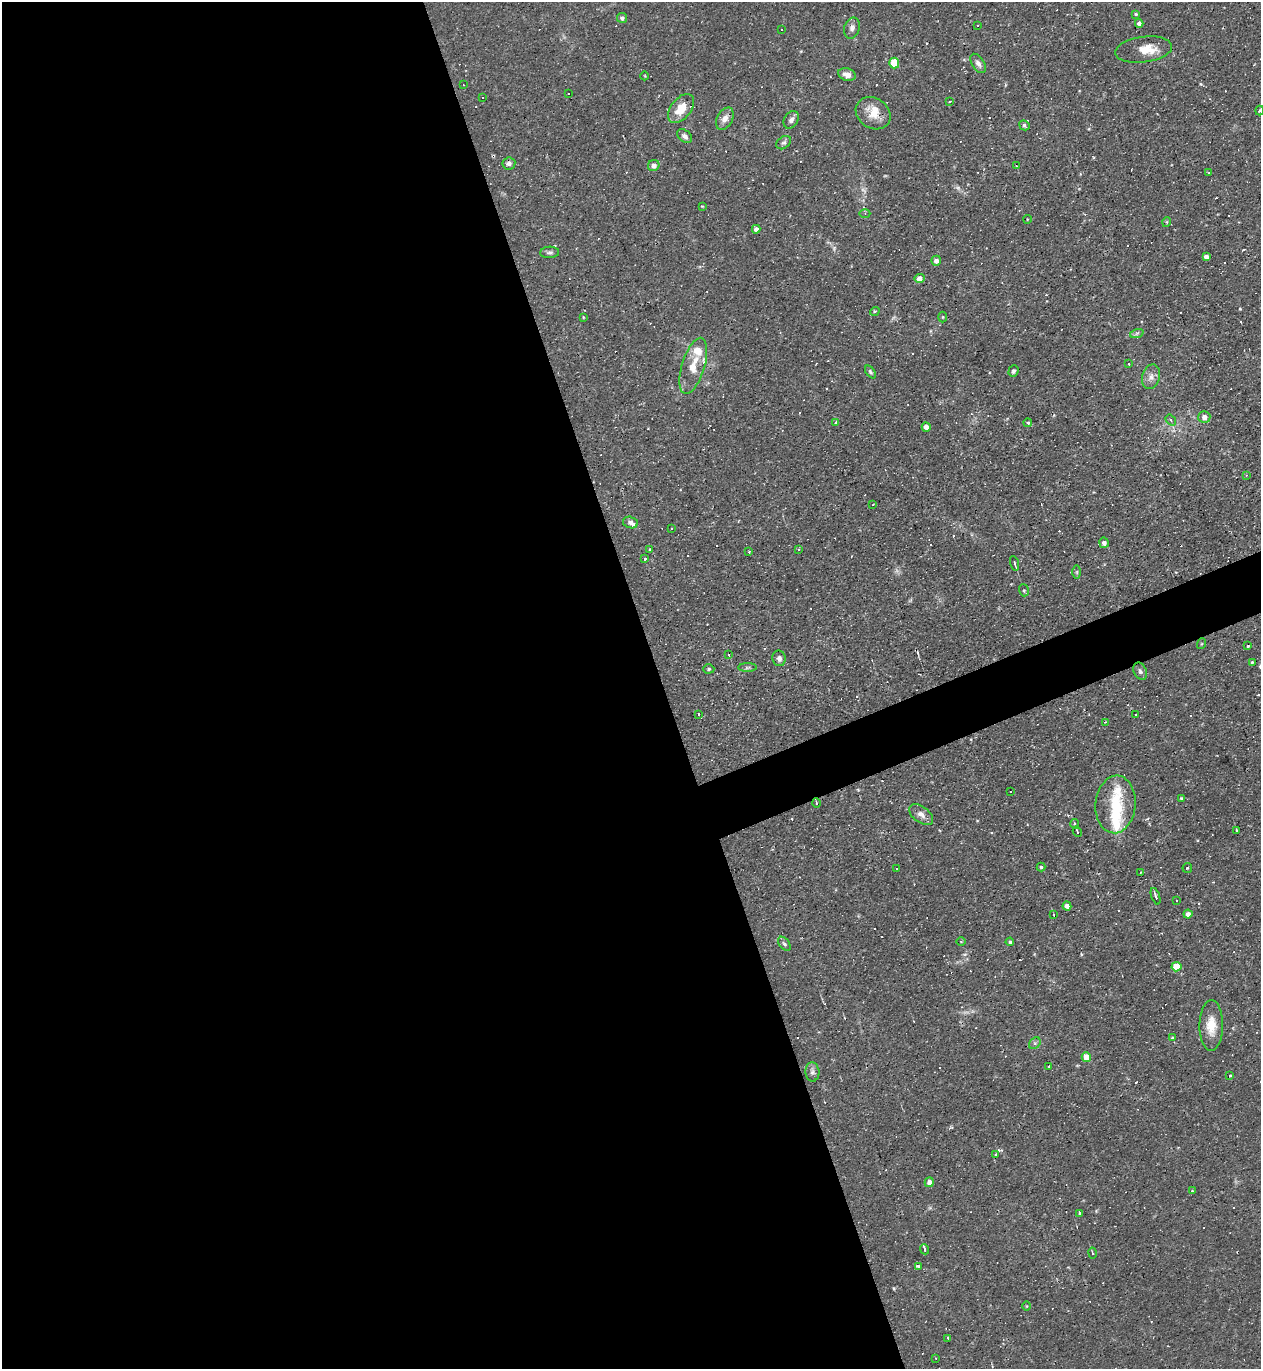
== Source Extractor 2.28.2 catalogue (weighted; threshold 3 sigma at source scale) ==
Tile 9 of 4 x 4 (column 1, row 3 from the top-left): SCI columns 144-1402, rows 1368-2734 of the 5452 x 5468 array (HDU 1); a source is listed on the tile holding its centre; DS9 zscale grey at full resolution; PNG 1263 x 1371 px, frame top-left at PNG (2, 2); each listed source drawn as its Kron ellipse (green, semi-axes under 4 px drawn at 4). Shown black and unused: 55% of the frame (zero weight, under 2 of 3 exposures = <1% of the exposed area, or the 3 px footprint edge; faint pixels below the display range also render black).
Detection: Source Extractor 2.28.2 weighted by HDU 2 'WHT'; one run over the whole footprint, this tile lists its part. Background 0.0324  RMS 0.0034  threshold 0.0155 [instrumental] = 3 sigma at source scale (4.5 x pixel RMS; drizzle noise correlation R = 1.50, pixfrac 1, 0.05/0.05 arcsec/px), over >= 5 px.
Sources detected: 173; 2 too faint to see at this stretch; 2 inside a brighter object's white glare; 52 cosmic-ray / hot-pixel residue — neither listed nor drawn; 6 inside a brighter listed object's ellipse — not listed separately; the other 111 listed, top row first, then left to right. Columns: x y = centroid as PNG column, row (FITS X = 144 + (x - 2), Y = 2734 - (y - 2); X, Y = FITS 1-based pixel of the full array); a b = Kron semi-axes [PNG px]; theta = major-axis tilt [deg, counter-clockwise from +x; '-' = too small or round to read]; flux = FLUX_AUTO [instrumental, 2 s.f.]
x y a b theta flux
1136 14 4 3 - 0.41
622 18 5 5 - 1
1139 23 4 4 - 1.3
977 25 3 2 - 0.51
852 28 11 7 71 1.7
781 29 2 2 - 0.22
1144 50 29 13 8 5.4
894 63 5 5 - 11
978 63 11 6 -56 1.4
847 75 9 6 -18 2.2
645 76 4 3 - 0.24
463 85 2 2 - 0.21
568 93 3 2 - 0.61
483 97 3 2 - 0.55
950 101 3 2 - 0.26
681 108 16 10 52 6.4
1260 111 5 2 - 0.32
873 113 18 15 -35 5.5
725 119 12 7 60 2.4
791 120 9 7 57 1.4
1024 125 5 4 - 0.72
685 136 8 5 -40 1.4
784 143 8 5 37 0.79
509 163 6 6 - 1.1
654 165 6 5 - 1.5
1016 166 4 3 - 0.28
1208 173 3 2 - 0.35
702 206 3 3 - 0.32
865 214 5 4 - 0.41
1027 219 4 3 - 0.21
1167 222 5 3 - 0.31
756 229 4 4 - 1.9
550 252 9 5 5 0.93
1206 257 4 4 - 1.6
936 261 5 4 - 1.7
920 278 5 4 - 2.7
875 311 5 3 - 0.39
583 317 3 2 - 0.24
943 317 5 3 - 0.33
1137 333 7 4 19 0.65
1129 363 3 2 - 0.56
693 366 29 11 73 6.8
1013 371 6 5 - 0.65
870 372 7 4 -54 0.63
1151 377 12 9 75 2.2
1204 417 6 6 - 2.2
1171 420 6 4 -53 0.69
836 422 3 3 - 0.63
1028 423 4 4 - 0.83
926 427 4 4 - 2
1246 475 3 3 - 0.3
873 504 3 2 - 0.21
630 522 7 5 -15 1.3
672 528 3 3 - 0.81
1104 543 5 5 - 1.6
799 549 4 3 - 0.38
650 550 3 3 - 1.1
749 552 3 2 - 0.41
644 559 3 3 - 1.7
1014 563 7 3 -72 0.64
1077 572 6 4 90 0.57
1024 590 6 5 - 0.57
1201 644 5 3 - 0.34
1248 646 3 3 - 0.85
729 655 3 3 - 0.29
779 658 8 6 -79 1.4
1252 662 4 3 - 0.43
747 668 9 4 1 0.8
709 669 5 4 - 0.48
1140 671 9 6 -63 1.1
1136 714 2 2 - 0.28
698 715 3 3 - 1
1105 722 3 2 - 0.36
1011 792 3 3 - 3.2
1181 798 4 3 - 0.37
816 803 5 4 - 0.52
1115 804 29 20 85 14
921 815 14 8 -37 2.2
1074 824 5 3 - 0.41
1236 830 3 3 - 0.4
1077 832 5 3 - 0.45
1041 867 4 4 - 0.45
1187 868 5 4 - 0.44
897 869 3 2 - 0.29
1141 872 3 2 - 0.49
1156 896 8 3 -70 0.94
1176 900 3 3 - 0.74
1067 906 4 4 - 2.9
1188 914 4 4 - 2
1054 915 3 2 - 0.23
961 941 5 3 - 0.37
1010 942 4 4 - 0.73
784 944 8 5 -51 0.75
1176 967 5 4 - 6.7
1211 1026 25 12 89 6.1
1172 1038 4 3 - 0.39
1035 1043 6 5 - 0.73
1086 1057 4 4 - 3.9
1049 1066 3 3 - 1.8
812 1072 9 7 -86 1.3
1230 1076 3 3 - 1.5
996 1155 4 4 - 1.1
929 1182 5 4 - 1.8
1192 1191 4 3 - 0.27
1080 1213 4 3 - 1.4
925 1249 5 3 - 2.7
1092 1253 5 3 - 0.42
918 1267 4 3 - 8.7
1027 1306 4 3 - 0.26
948 1339 4 3 - 1.2
936 1358 3 2 - 0.21